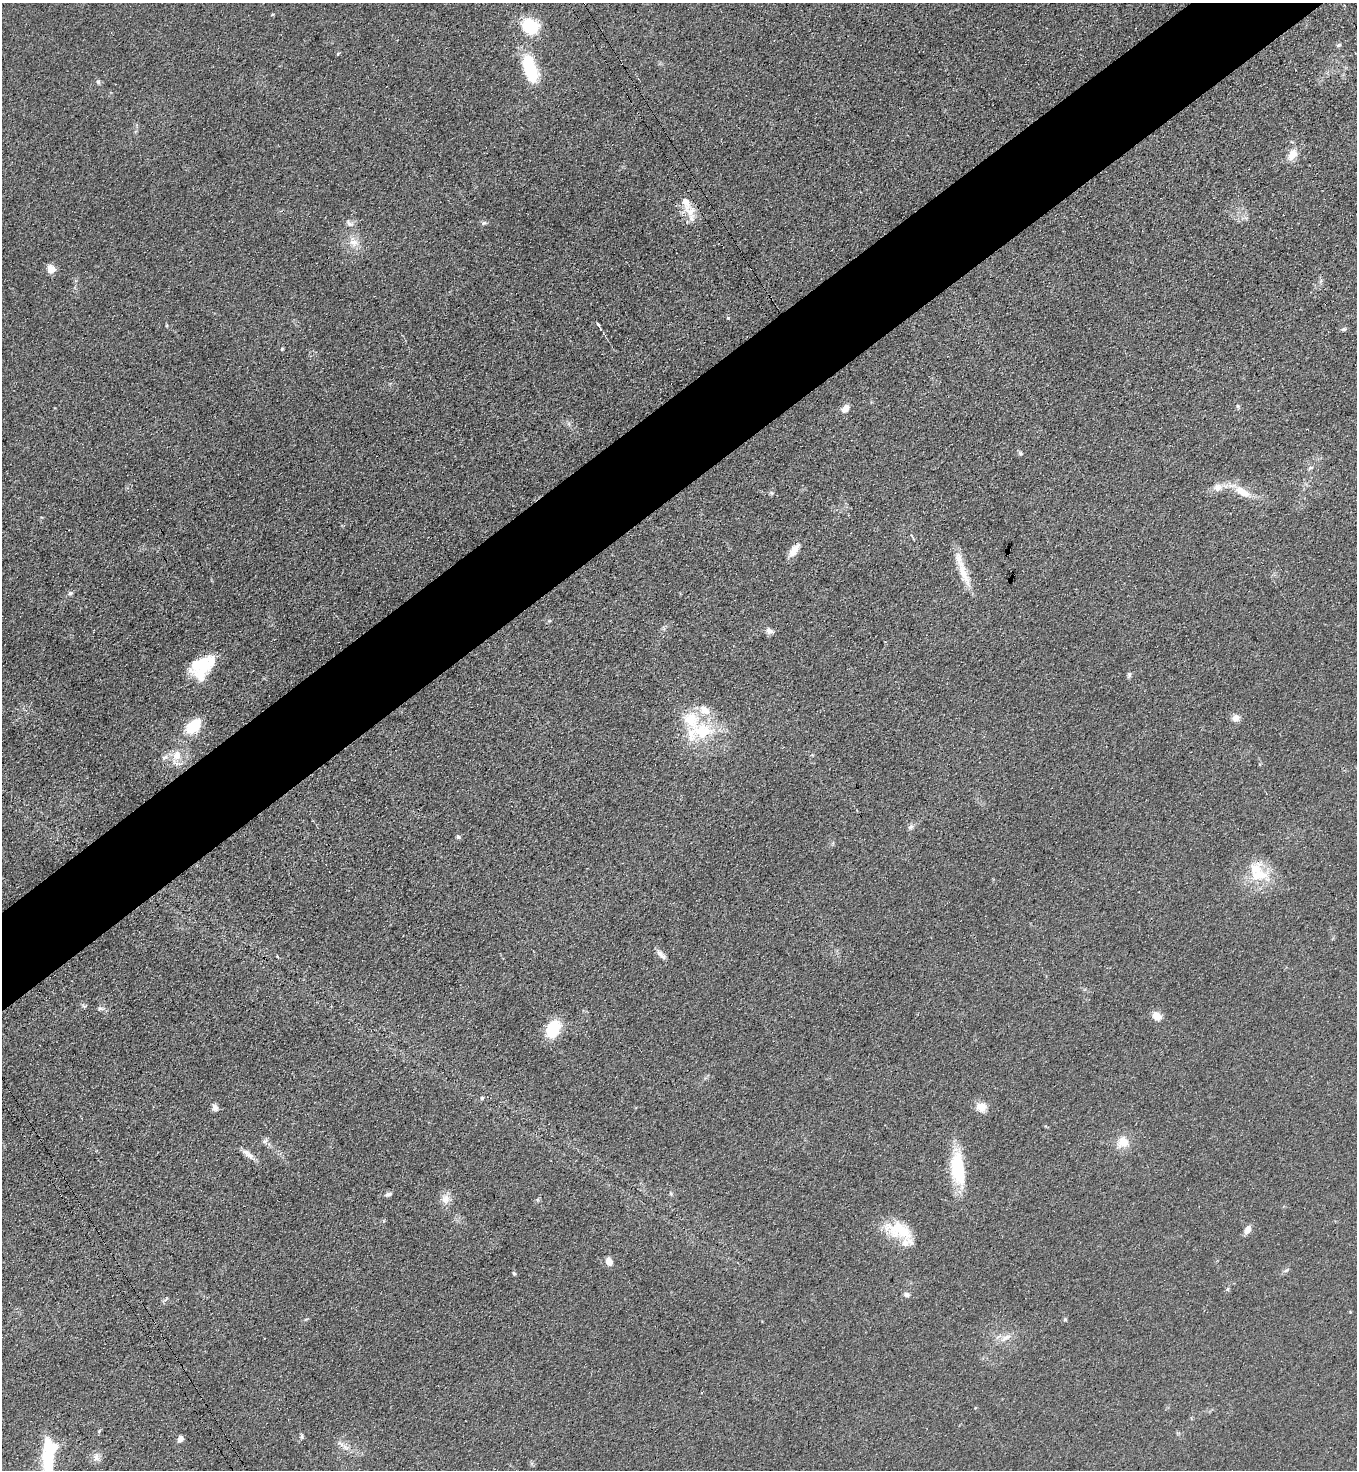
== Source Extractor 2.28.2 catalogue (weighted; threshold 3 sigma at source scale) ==
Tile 10 of 4 x 4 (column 2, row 3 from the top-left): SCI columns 1670-3024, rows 1493-2960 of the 5908 x 5918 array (HDU 1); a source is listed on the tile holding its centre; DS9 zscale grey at full resolution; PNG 1359 x 1472 px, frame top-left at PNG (2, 3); no overlay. Shown black and unused: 6% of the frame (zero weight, under 3 of 4 exposures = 3% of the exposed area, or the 3 px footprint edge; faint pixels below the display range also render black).
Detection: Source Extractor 2.28.2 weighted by HDU 2 'WHT'; one run over the whole footprint, this tile lists its part. Background 0.0764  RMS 0.0072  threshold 0.0324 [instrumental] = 3 sigma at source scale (4.5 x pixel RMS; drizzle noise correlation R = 1.50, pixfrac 1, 0.05/0.05 arcsec/px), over >= 5 px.
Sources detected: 75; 8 inside a brighter listed object's ellipse — not listed separately; the other 67 listed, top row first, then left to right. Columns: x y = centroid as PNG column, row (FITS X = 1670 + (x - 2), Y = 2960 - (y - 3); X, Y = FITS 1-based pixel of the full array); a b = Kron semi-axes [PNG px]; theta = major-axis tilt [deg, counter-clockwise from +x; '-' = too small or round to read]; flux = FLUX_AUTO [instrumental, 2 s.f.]
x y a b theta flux
272 15 5 3 - 0.63
530 26 11 10 - 45
1338 45 7 4 26 1.2
338 53 5 3 - 0.74
530 68 33 14 -73 37
98 82 6 5 - 1.4
1292 154 18 10 58 8
686 202 26 11 -76 11
349 223 11 6 -34 2.8
483 223 7 5 28 1.5
353 242 15 10 -20 7.1
51 269 9 8 - 6.2
728 318 4 3 - 1
598 325 10 3 -58 2.1
1344 329 5 5 - 1.3
282 349 3 3 - 0.93
1237 406 6 4 -89 1
845 409 11 7 51 4.8
1020 453 7 5 -2 1.3
1310 468 8 3 30 1.3
1218 488 12 11 - 5.6
1242 492 23 10 -33 13
772 493 6 5 - 1.3
794 550 19 8 58 7.2
963 572 54 8 -71 15
70 593 6 5 - 1.4
769 631 12 7 -22 3.1
201 666 28 19 40 36
1129 674 7 6 - 1.6
1236 718 10 9 - 4.5
193 726 17 11 42 25
703 731 34 25 -3 39
177 757 26 13 89 13
911 827 8 7 - 2.2
458 837 6 5 - 1.4
1259 874 28 13 -22 20
661 955 15 6 -44 3.6
277 956 4 3 - 0.82
101 1009 12 5 9 2.1
1157 1016 10 8 -48 7.8
553 1029 18 12 63 29
482 1098 5 4 - 1.1
981 1107 11 9 -14 8.8
215 1108 9 7 -71 2.7
265 1141 7 6 - 2
1123 1142 17 15 45 11
249 1154 16 8 -35 4.9
958 1169 44 17 -83 36
388 1194 9 5 18 1.9
671 1194 7 4 -59 1
446 1199 13 11 77 6
899 1230 35 18 -20 27
1247 1230 10 6 62 5.2
609 1262 9 6 -62 5.9
1286 1270 7 4 36 1.4
514 1273 5 4 - 0.95
1227 1289 6 4 89 1
907 1295 8 7 - 2.3
1350 1312 3 3 - 0.59
1065 1319 5 5 - 0.9
1006 1338 17 6 31 4.9
99 1431 6 4 46 0.91
302 1436 10 4 -90 1.3
180 1439 7 6 - 3.4
345 1447 12 5 -45 3.8
49 1457 48 14 86 48
96 1457 12 9 -79 4.1
Isophote crosses this tile's border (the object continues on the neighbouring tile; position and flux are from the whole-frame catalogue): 1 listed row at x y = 49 1457